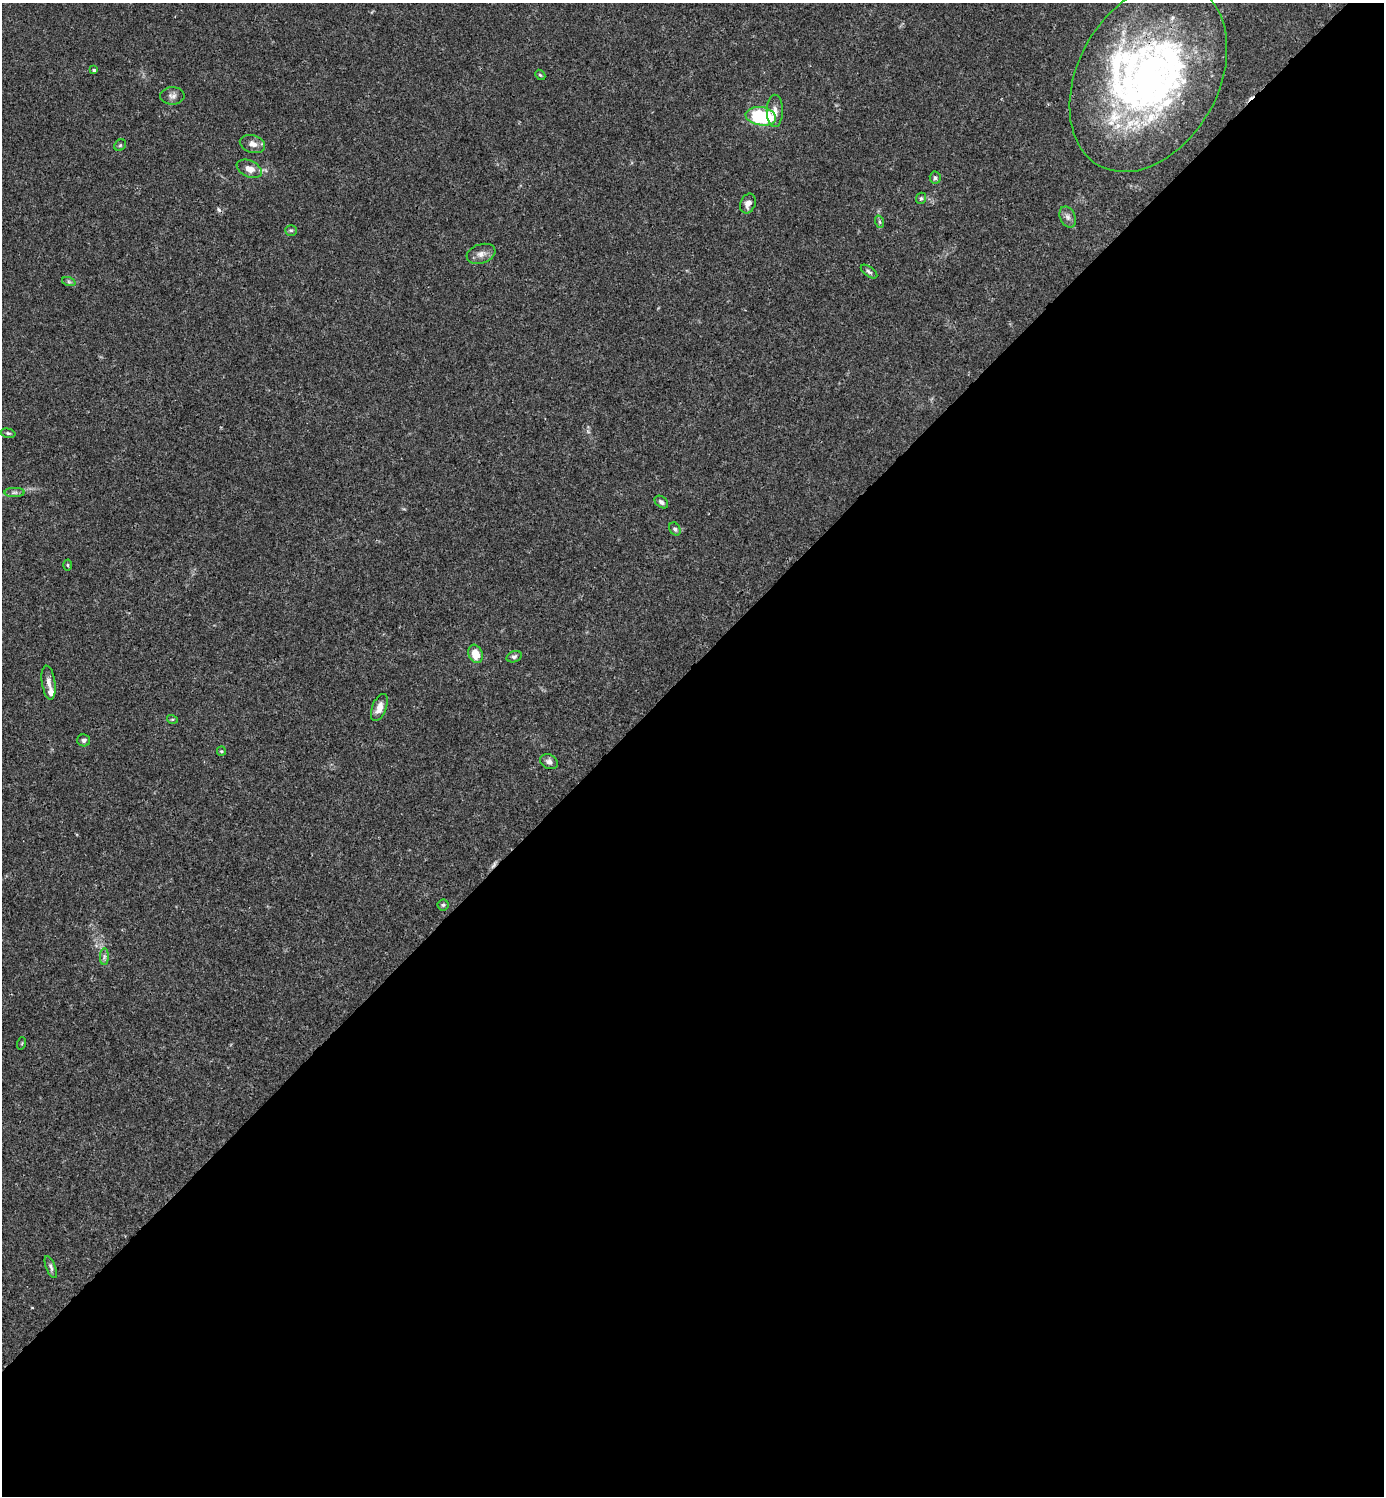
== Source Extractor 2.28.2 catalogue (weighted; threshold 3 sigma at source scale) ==
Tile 15 of 4 x 4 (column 3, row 4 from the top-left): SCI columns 3062-4443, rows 1-1494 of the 5981 x 5982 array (HDU 1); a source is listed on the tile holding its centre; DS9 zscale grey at full resolution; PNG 1386 x 1498 px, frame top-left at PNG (2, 3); each listed source drawn as its Kron ellipse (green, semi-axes under 4 px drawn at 4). Shown black and unused: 55% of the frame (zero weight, under 3 of 4 exposures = <1% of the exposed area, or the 3 px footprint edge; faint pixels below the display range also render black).
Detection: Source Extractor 2.28.2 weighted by HDU 2 'WHT'; one run over the whole footprint, this tile lists its part. Background 0.015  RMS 0.0022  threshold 0.00979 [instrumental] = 3 sigma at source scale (4.5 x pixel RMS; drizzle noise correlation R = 1.50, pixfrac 1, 0.05/0.05 arcsec/px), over >= 5 px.
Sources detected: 46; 2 inside a brighter object's white glare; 3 cosmic-ray / hot-pixel residue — neither listed nor drawn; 6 inside a brighter listed object's ellipse — not listed separately; the other 35 listed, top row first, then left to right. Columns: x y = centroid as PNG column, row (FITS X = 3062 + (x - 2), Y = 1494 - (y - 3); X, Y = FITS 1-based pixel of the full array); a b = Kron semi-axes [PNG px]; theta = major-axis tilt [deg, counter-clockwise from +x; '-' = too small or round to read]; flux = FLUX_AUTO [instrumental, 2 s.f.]
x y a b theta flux
94 70 4 3 - 0.43
540 75 6 4 -43 0.29
1148 77 101 70 60 110
172 96 12 8 1 1
775 111 16 8 90 1.6
761 116 15 9 -9 18
252 144 13 8 -16 1.3
120 145 6 5 - 0.33
249 169 13 8 -25 2
935 178 6 5 - 0.53
921 198 6 4 67 0.34
748 204 10 7 68 1.4
1068 217 11 7 -65 0.97
880 222 6 4 -70 0.35
291 230 6 5 - 0.34
481 254 15 9 18 1.5
869 272 9 4 -37 0.51
69 282 7 4 -19 0.36
8 433 7 4 -13 0.39
14 492 10 4 0 0.63
661 502 7 5 -40 0.65
675 529 7 5 -60 0.48
68 565 5 3 - 0.25
475 654 9 7 -71 3.3
514 657 8 5 17 0.51
49 683 17 6 -81 1.4
379 707 14 7 69 1.9
172 719 5 3 - 0.21
84 740 6 6 - 0.56
221 751 5 4 - 0.27
549 762 9 7 -27 0.87
443 905 5 5 - 0.38
104 957 8 4 89 0.54
22 1043 6 4 72 0.24
51 1267 12 4 -69 0.62
Overlapping masked pixels (flux is a lower limit): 1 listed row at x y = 1148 77